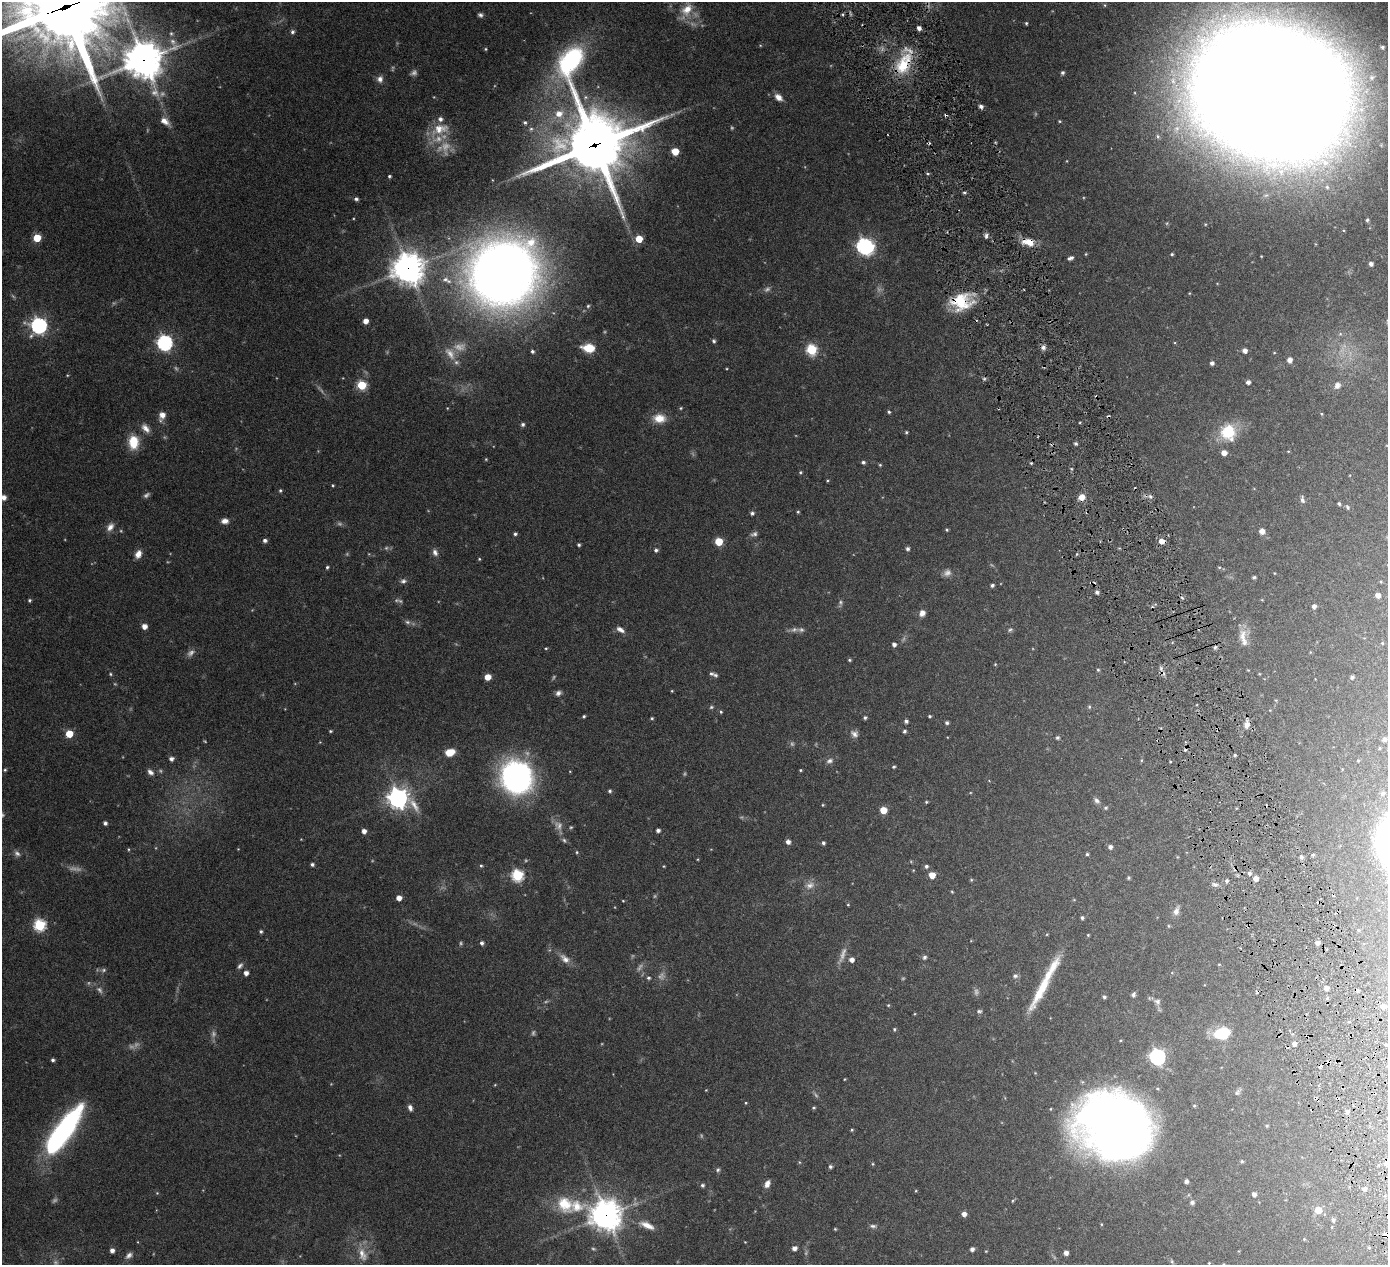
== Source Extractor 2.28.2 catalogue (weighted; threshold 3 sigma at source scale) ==
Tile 6 of 4 x 4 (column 2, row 2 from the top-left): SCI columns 1401-2786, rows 2713-3975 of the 5576 x 5554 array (HDU 1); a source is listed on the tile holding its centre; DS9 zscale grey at full resolution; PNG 1390 x 1267 px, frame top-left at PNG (2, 2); no overlay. Shown black and unused: <1% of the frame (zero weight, under 3 of 6 exposures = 1% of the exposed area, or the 3 px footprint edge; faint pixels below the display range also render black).
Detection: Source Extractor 2.28.2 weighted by HDU 2 'WHT'; one run over the whole footprint, this tile lists its part. Background 0.0801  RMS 0.0034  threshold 0.0139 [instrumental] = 3 sigma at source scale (4.09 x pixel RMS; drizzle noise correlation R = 1.36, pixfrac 0.8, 0.05/0.05 arcsec/px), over >= 5 px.
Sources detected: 360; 57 too faint to see at this stretch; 1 inside a brighter object's white glare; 16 cosmic-ray / hot-pixel residue — not listed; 7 inside a brighter listed object's ellipse — not listed separately; the other 279 listed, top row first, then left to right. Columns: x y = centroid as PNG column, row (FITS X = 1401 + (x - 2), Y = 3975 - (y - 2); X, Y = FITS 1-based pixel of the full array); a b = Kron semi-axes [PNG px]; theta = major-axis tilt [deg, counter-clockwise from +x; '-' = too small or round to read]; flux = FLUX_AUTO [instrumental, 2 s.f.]
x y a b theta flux
65 7 38 30 10 3800
687 10 19 13 48 5.5
480 15 6 5 - 0.78
1026 23 4 4 - 0.42
919 28 5 4 - 1.3
292 32 6 5 - 0.76
171 33 7 5 -74 0.64
760 45 5 3 - 0.24
1382 47 8 7 - 1.2
485 49 4 4 - 0.33
144 60 13 13 - 650
570 61 52 29 76 42
904 64 33 18 62 13
1062 73 4 4 - 0.66
1372 77 12 11 - 3.4
380 79 9 8 - 1.6
1271 91 93 70 -20 3500
778 97 9 6 -39 2.3
981 106 5 4 - 1.1
559 114 12 10 18 3.9
165 121 14 8 -38 2.5
1060 121 4 3 - 0.32
525 122 5 5 - 0.57
440 129 26 14 12 6.5
531 129 6 6 - 0.62
595 145 24 21 20 1900
675 151 5 5 - 4.9
1067 161 4 3 - 0.19
928 174 5 3 - 0.38
389 176 4 4 - 0.49
1327 187 8 6 -87 1.2
964 192 4 3 - 0.47
356 199 5 5 - 0.68
1367 220 5 4 - 0.56
986 236 7 4 89 0.85
37 238 5 5 - 9.8
639 239 5 5 - 7.2
1028 242 16 9 -13 4.3
864 246 7 6 - 75
1086 254 4 4 - 0.28
1172 254 4 3 - 0.4
1070 258 7 4 19 1
1371 264 4 4 - 1.1
408 268 11 11 - 420
503 273 61 58 31 340
961 302 26 21 4 13
588 306 5 5 - 0.47
365 321 4 4 - 2.1
39 326 7 7 - 92
714 341 6 5 - 0.57
165 343 7 6 - 79
1043 347 7 6 - 1.1
589 348 12 8 -7 6.3
811 350 6 6 - 28
532 351 4 4 - 0.62
1245 351 5 4 - 1.5
1274 353 4 3 - 0.21
1289 360 5 5 - 1.9
456 362 8 7 - 1
1212 363 4 4 - 0.97
67 375 4 3 - 0.24
984 379 5 5 - 0.55
1248 382 5 4 - 1.1
362 385 5 5 - 17
1337 385 9 8 - 1.4
447 408 4 4 - 0.23
681 408 5 4 - 0.35
889 412 5 4 - 0.48
1321 414 4 3 - 0.26
162 415 9 8 - 2.2
659 418 16 11 -3 4.3
523 424 4 4 - 0.7
145 428 13 7 -49 2.1
906 432 4 3 - 0.39
1228 432 21 19 -74 10
133 442 17 12 -88 6.8
1076 444 4 4 - 0.56
1288 451 4 3 - 0.23
1224 453 5 5 - 2.1
486 459 4 4 - 0.3
863 462 4 4 - 0.65
880 465 4 3 - 0.33
800 472 5 4 - 0.37
827 481 4 3 - 0.27
333 485 4 3 - 0.31
280 490 5 4 - 0.43
4 497 6 6 - 1.6
1081 497 6 6 - 2.7
1150 497 7 5 -68 0.87
1302 499 10 5 -79 0.97
1339 504 4 3 - 0.49
1347 507 7 5 -65 0.54
798 512 4 4 - 0.35
752 513 5 4 - 0.75
225 521 8 6 4 1.7
110 527 11 8 52 2
947 530 4 4 - 0.38
1262 531 6 5 - 2.1
515 534 4 4 - 0.61
265 540 5 4 - 0.98
719 541 5 5 - 10
1162 541 6 5 - 2.6
579 545 4 3 - 0.53
908 549 5 4 - 0.79
656 550 5 5 - 0.73
435 552 10 7 -66 1.3
138 554 9 7 66 2.3
479 559 4 3 - 0.28
327 567 4 3 - 0.5
1219 567 4 4 - 0.33
1274 573 4 3 - 0.2
1254 577 4 3 - 0.52
403 581 8 6 3 0.94
1381 582 5 3 - 0.26
992 585 4 3 - 0.69
1097 592 5 4 - 0.9
1378 595 5 5 - 1.7
1182 598 5 3 - 0.37
29 600 4 4 - 0.48
840 602 7 6 - 0.69
1314 606 4 4 - 1.2
922 613 7 6 - 1.9
407 622 8 6 -17 0.81
144 626 5 5 - 2.3
620 630 11 6 -29 1.6
1010 630 7 5 36 0.56
1243 636 22 10 85 3.4
1382 643 4 3 - 0.28
894 644 4 4 - 1.1
1215 647 6 5 - 0.67
546 648 4 3 - 0.28
849 660 4 3 - 0.44
995 664 4 4 - 0.28
1098 670 5 4 - 0.37
110 674 4 4 - 0.35
715 675 6 5 - 0.58
488 677 5 5 - 3.9
1352 677 5 4 - 0.64
672 691 4 3 - 0.26
558 693 7 6 - 1
711 707 6 5 - 0.48
1089 707 5 4 - 0.42
721 712 4 3 - 0.38
584 716 3 3 - 0.44
930 716 3 3 - 0.4
652 718 4 3 - 0.37
865 718 4 4 - 0.58
906 721 4 4 - 0.81
947 723 4 4 - 0.7
1247 725 9 7 82 1.7
330 731 4 3 - 0.36
904 731 5 4 - 0.58
69 734 5 5 - 7.9
854 734 11 8 -47 1.4
1057 738 4 4 - 0.6
1385 739 6 5 - 0.92
320 742 4 3 - 0.21
450 752 9 6 15 5.2
1235 755 3 3 - 0.38
171 759 5 4 - 1.2
830 761 9 6 23 1.1
1358 761 4 3 - 0.28
894 767 4 4 - 0.46
5 770 5 4 - 0.37
800 770 3 3 - 0.31
150 772 9 6 -45 1.4
516 777 23 21 -62 120
610 791 4 4 - 0.56
1383 793 5 4 - 0.57
398 798 9 8 - 190
1097 800 9 6 -46 0.93
926 802 4 3 - 0.34
823 805 4 3 - 0.3
1106 808 5 4 - 0.47
883 810 5 5 - 5.9
105 823 4 4 - 0.83
658 830 4 4 - 0.93
364 831 4 4 - 1.7
564 840 7 5 -70 0.58
788 842 5 5 - 1.4
823 843 4 4 - 0.64
1110 847 5 4 - 1.1
128 849 4 4 - 0.31
577 852 4 4 - 0.35
1087 854 4 4 - 0.42
1301 857 4 4 - 0.78
312 864 4 3 - 0.75
481 866 4 4 - 0.39
664 866 4 3 - 0.26
926 866 5 5 - 0.66
1249 873 5 5 - 0.87
517 875 6 6 - 33
932 875 5 5 - 4.1
1128 878 4 4 - 0.44
1256 878 5 5 - 2
971 880 4 4 - 0.32
1227 881 5 4 - 0.57
1215 884 7 5 -8 0.97
952 892 4 3 - 0.26
399 898 4 4 - 2.3
623 901 3 3 - 0.22
848 905 4 4 - 0.28
1176 911 12 7 69 1.7
1082 918 4 4 - 0.62
39 925 6 6 - 35
1168 926 5 3 - 0.32
1358 930 4 3 - 0.26
261 931 4 4 - 0.53
1088 935 3 3 - 0.28
482 943 5 4 - 0.88
1317 943 4 4 - 1.1
924 957 6 5 - 0.72
565 959 16 9 -42 2.4
852 960 5 5 - 1.7
1219 964 4 3 - 0.23
240 966 9 6 50 0.87
103 970 8 6 16 0.71
246 973 4 4 - 1.5
1015 976 7 6 - 0.89
648 978 5 5 - 0.54
1326 988 5 4 - 1.6
1039 993 53 12 63 9.7
1133 995 6 5 - 0.83
1104 997 4 4 - 0.57
1157 1002 9 8 - 1.2
888 1005 5 4 - 0.31
1383 1006 5 5 - 1.8
979 1011 7 5 3 0.59
894 1029 5 4 - 0.41
1222 1033 19 14 16 8.8
1294 1044 4 4 - 1.3
1386 1045 3 2 - 0.35
1157 1057 7 6 - 82
53 1060 4 4 - 0.71
844 1079 4 3 - 0.22
495 1085 4 4 - 0.25
706 1090 3 3 - 0.21
1238 1092 11 6 50 0.85
746 1103 4 3 - 0.27
1194 1106 4 4 - 0.35
410 1108 8 5 -71 1.2
814 1108 5 4 - 0.38
1347 1112 5 5 - 0.8
1267 1126 4 3 - 0.36
1114 1127 62 52 -31 290
63 1130 56 16 55 58
852 1130 4 3 - 0.33
1242 1161 4 4 - 0.41
799 1162 5 3 - 0.29
873 1164 4 4 - 0.32
830 1167 5 5 - 0.63
718 1170 6 5 - 0.57
1186 1181 4 4 - 1
767 1184 9 6 62 1.7
702 1185 5 5 - 0.66
1364 1189 6 5 - 0.97
157 1193 5 4 - 0.31
1254 1194 4 4 - 1.1
1192 1202 5 5 - 0.66
1318 1210 5 5 - 5
964 1214 5 4 - 1.8
606 1215 19 10 -16 480
1333 1220 5 5 - 0.75
1101 1224 4 3 - 0.24
647 1225 21 8 -23 3.4
873 1226 9 5 -1 0.79
835 1229 3 3 - 0.29
1385 1235 6 5 - 1.3
1304 1239 4 4 - 0.3
745 1242 3 3 - 0.2
1369 1247 4 3 - 0.34
794 1248 5 5 - 1.5
972 1249 4 4 - 1.2
112 1250 4 4 - 1.4
986 1251 4 3 - 0.22
1066 1253 4 4 - 1.4
362 1254 21 11 -72 4.2
1172 1261 6 5 - 0.49
1223 1264 5 4 - 0.36
Overlapping masked pixels (flux is a lower limit): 11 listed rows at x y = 65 7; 144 60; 904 64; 1271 91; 595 145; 1028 242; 408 268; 961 302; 1162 541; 606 1215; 1385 1235
Isophote crosses this tile's border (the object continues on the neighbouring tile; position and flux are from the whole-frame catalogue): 5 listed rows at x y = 65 7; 1271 91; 4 497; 1385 1235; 1223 1264